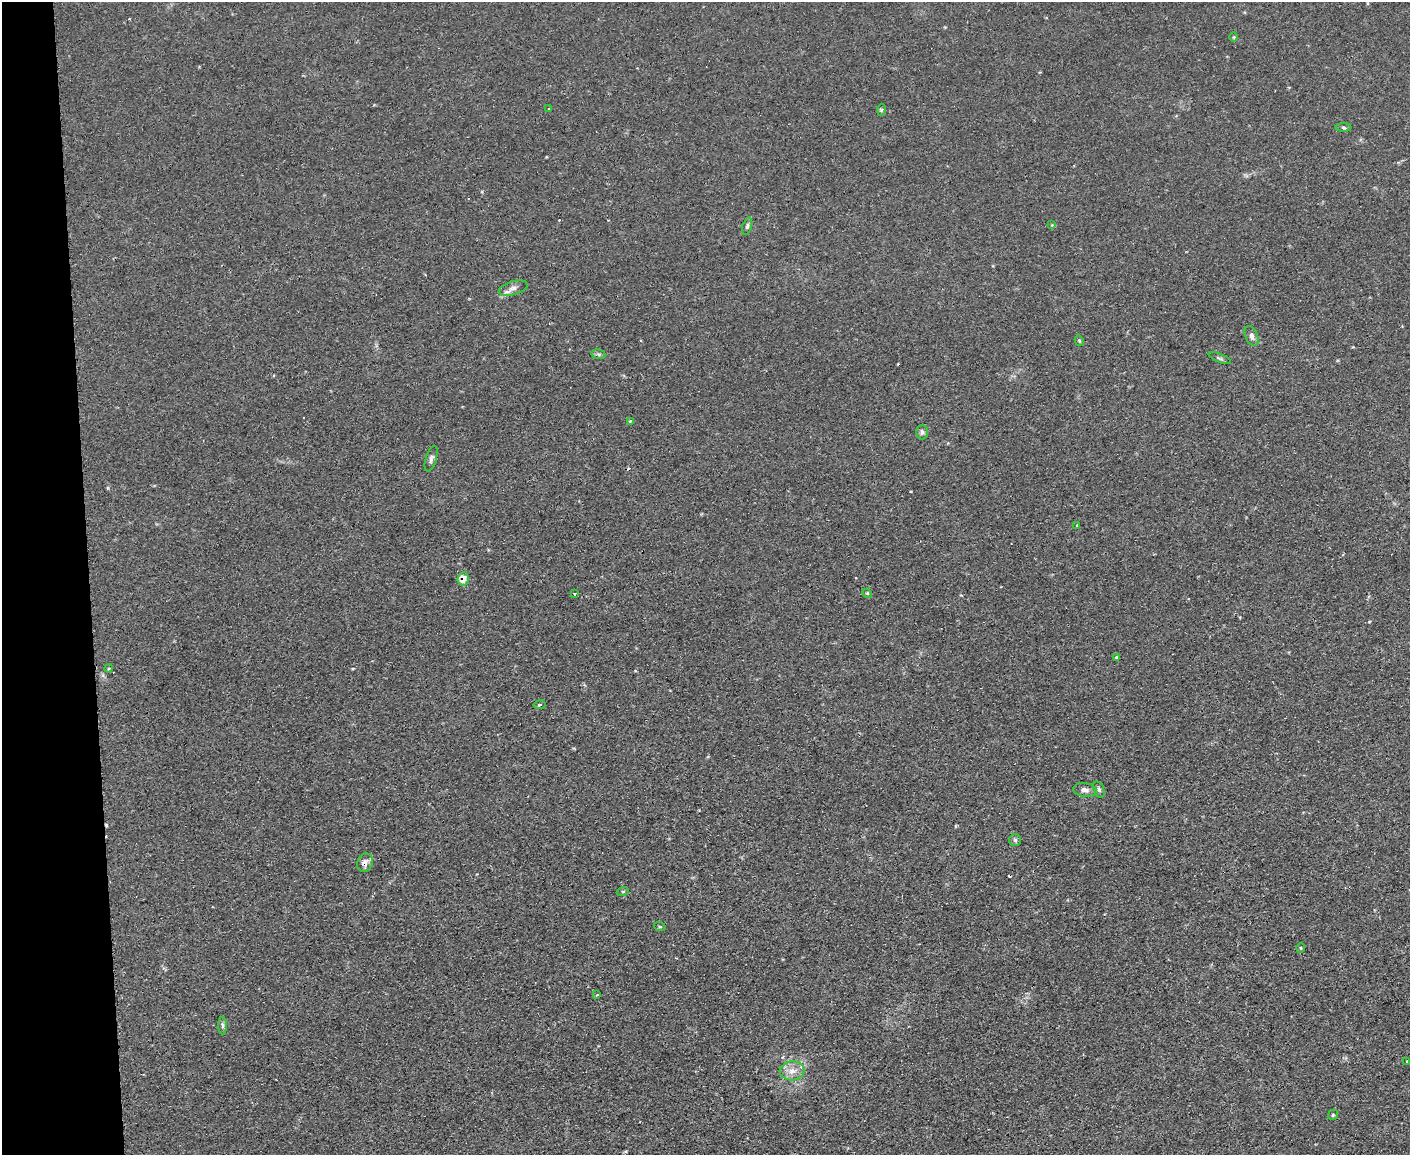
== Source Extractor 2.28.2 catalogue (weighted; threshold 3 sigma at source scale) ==
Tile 4 of 3 x 4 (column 1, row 2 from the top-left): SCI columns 132-1539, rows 2363-3515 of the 4595 x 4724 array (HDU 1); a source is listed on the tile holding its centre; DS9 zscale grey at full resolution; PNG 1412 x 1157 px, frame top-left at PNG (2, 2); each listed source drawn as its Kron ellipse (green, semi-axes under 4 px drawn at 4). Shown black and unused: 6% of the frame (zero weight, under 2 of 3 exposures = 3% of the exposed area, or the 3 px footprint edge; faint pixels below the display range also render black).
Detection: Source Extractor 2.28.2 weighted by HDU 2 'WHT'; one run over the whole footprint, this tile lists its part. Background 0.0291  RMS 0.0052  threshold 0.0233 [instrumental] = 3 sigma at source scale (4.5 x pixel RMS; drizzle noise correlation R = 1.50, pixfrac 1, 0.05/0.05 arcsec/px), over >= 5 px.
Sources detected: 38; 5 cosmic-ray / hot-pixel residue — neither listed nor drawn; the other 33 listed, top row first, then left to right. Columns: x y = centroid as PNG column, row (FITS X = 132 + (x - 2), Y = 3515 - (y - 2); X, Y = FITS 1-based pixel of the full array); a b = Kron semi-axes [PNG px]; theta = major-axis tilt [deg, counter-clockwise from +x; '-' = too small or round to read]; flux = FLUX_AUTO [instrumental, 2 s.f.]
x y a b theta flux
1234 37 5 3 - 0.49
549 108 2 2 - 0.55
881 110 6 4 87 0.75
1344 127 8 4 -2 0.74
1052 225 4 4 - 0.54
747 226 9 4 72 1.1
513 288 15 6 16 2.8
1252 336 10 6 -65 1.8
1079 341 5 4 - 0.62
598 354 7 5 -12 1
1220 358 12 3 -21 0.99
630 421 4 4 - 0.44
922 432 7 5 90 1.5
431 459 13 5 73 1.7
1077 525 3 2 - 0.44
463 579 7 5 83 6.1
867 593 5 3 - 0.46
575 594 3 3 - 0.66
1117 657 4 3 - 0.66
108 668 4 3 - 0.62
539 705 6 4 9 0.73
1099 789 8 5 -72 1.2
1085 790 12 7 -9 2.4
1015 840 6 6 - 1
365 863 9 7 66 3.1
623 891 6 4 19 0.66
660 927 6 3 -19 0.58
1300 948 5 3 - 0.49
597 995 3 3 - 0.75
223 1025 9 4 -89 1.1
1406 1062 3 3 - 0.92
792 1071 12 9 5 4.8
1333 1115 5 4 - 0.77
Overlapping masked pixels (flux is a lower limit): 2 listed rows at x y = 463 579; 365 863